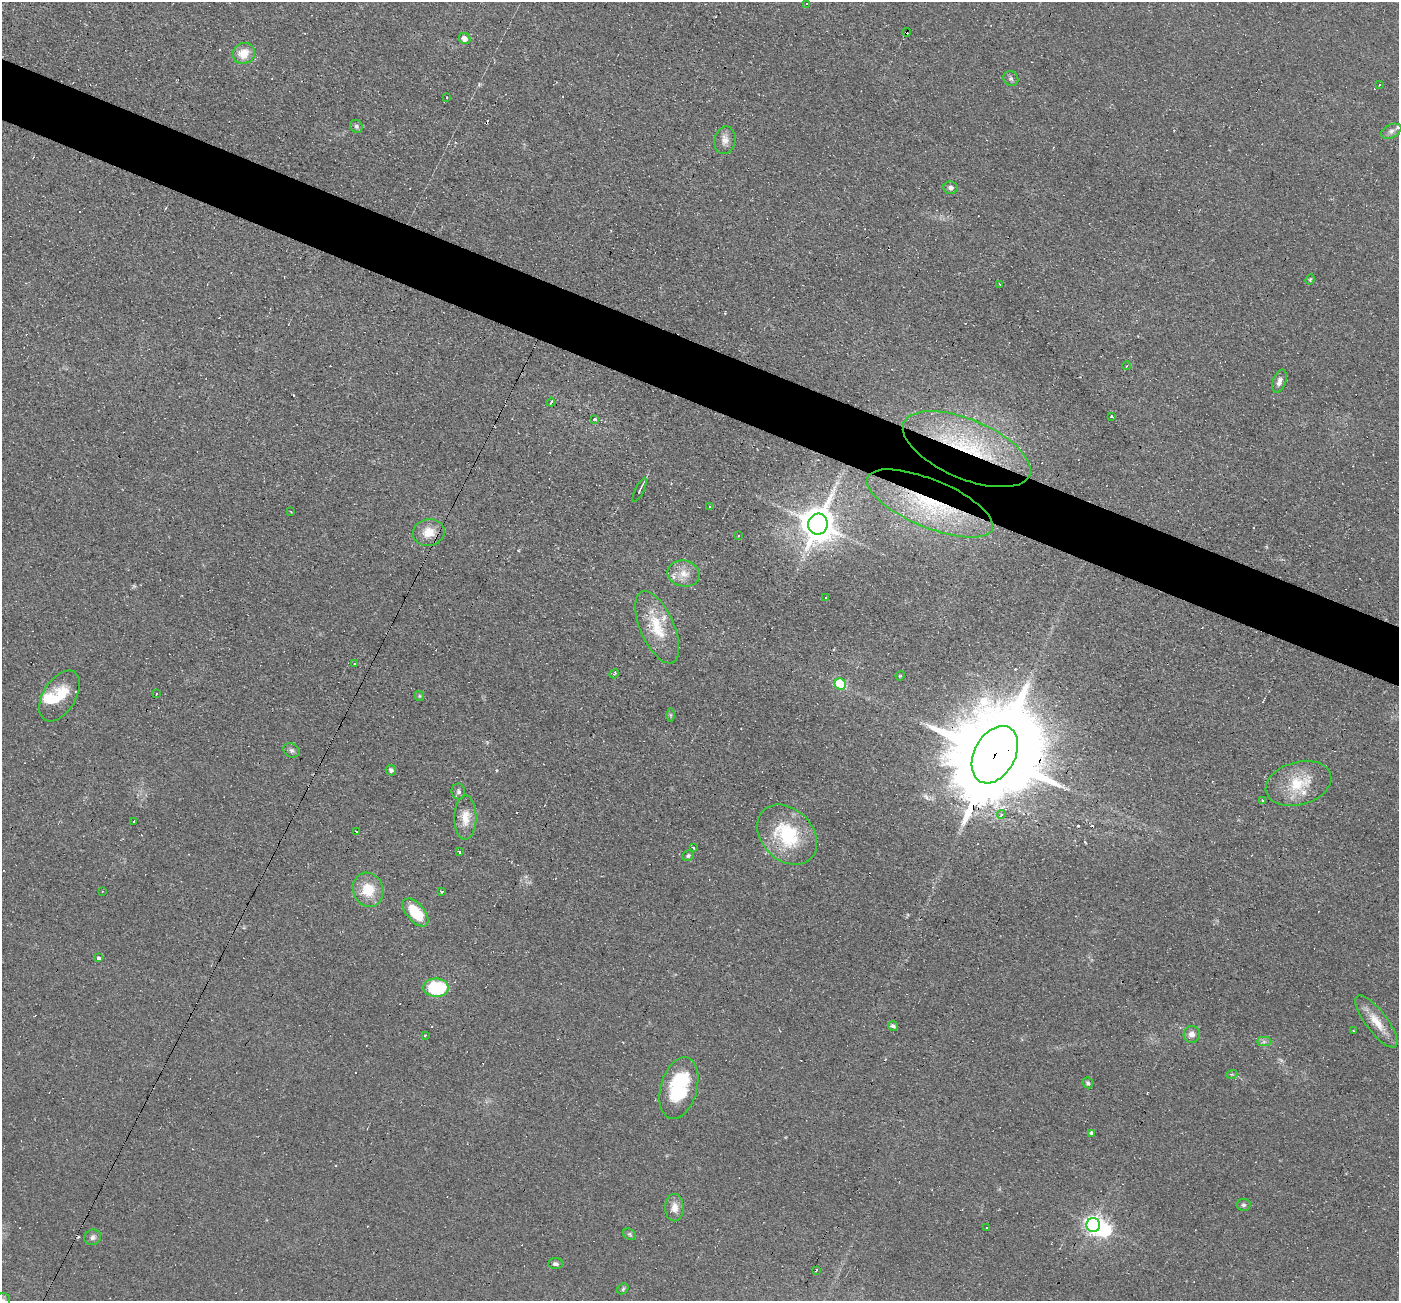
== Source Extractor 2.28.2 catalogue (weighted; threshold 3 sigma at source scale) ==
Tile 11 of 4 x 4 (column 3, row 3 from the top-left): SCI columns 2796-4192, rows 1570-2868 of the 5590 x 5602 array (HDU 1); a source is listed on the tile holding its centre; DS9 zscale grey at full resolution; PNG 1401 x 1303 px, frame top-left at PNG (2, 2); each listed source drawn as its Kron ellipse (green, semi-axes under 4 px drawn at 4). Shown black and unused: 5% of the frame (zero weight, under 2 of 3 exposures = <1% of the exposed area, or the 3 px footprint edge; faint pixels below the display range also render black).
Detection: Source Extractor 2.28.2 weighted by HDU 2 'WHT'; one run over the whole footprint, this tile lists its part. Background 0.0814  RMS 0.0088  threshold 0.0394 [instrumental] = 3 sigma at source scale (4.5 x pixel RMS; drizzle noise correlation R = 1.50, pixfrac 1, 0.05/0.05 arcsec/px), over >= 5 px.
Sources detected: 118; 1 too faint to see at this stretch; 1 inside a brighter object's white glare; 34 cosmic-ray / hot-pixel residue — neither listed nor drawn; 5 inside a brighter listed object's ellipse — not listed separately; the other 77 listed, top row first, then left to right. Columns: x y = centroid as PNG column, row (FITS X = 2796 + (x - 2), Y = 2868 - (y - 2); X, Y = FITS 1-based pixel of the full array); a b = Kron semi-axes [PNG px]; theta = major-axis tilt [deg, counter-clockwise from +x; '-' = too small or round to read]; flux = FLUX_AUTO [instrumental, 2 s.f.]
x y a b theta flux
807 4 3 3 - 0.81
906 32 4 3 - 15
465 39 6 5 - 6.2
244 53 11 10 - 14
1011 79 8 7 - 2.3
1379 84 3 2 - 1.1
446 97 2 2 - 0.93
356 126 7 6 - 2
1391 131 11 6 26 3.7
725 140 14 10 78 6.3
951 188 7 6 - 2.6
1310 279 5 4 - 0.99
1000 284 3 3 - 1.9
1126 366 4 3 - 0.68
1279 381 12 6 69 4
551 402 4 2 - 2.7
1111 416 3 2 - 0.94
594 420 4 4 - 3.6
967 449 68 29 -23 110
640 490 13 3 64 2.9
930 503 68 24 -22 90
709 507 3 2 - 1.1
290 511 4 3 - 1.2
818 524 10 9 - 2200
429 532 16 13 11 14
738 536 3 2 - 1.6
684 573 16 13 -10 11
826 597 2 2 - 0.51
657 627 39 17 -66 31
354 663 3 3 - 0.87
614 674 5 3 - 1.2
900 676 5 3 - 0.8
840 684 6 5 - 55
157 693 2 2 - 0.96
59 696 28 16 58 24
419 696 5 4 - 1.1
670 715 6 4 -89 1.3
292 750 8 6 -28 2.4
995 755 31 20 61 22000
391 770 5 5 - 2.5
1298 783 33 21 16 33
458 791 8 6 -82 2.2
1263 800 3 3 - 1.2
1001 814 4 4 - 2.2
465 818 22 11 89 13
133 821 3 3 - 4.7
356 831 2 2 - 0.76
787 835 34 25 -46 58
693 848 3 3 - 2.5
459 851 3 2 - 1.6
688 856 6 5 - 1.8
368 890 17 15 -71 22
102 892 3 2 - 0.57
441 892 3 2 - 1.3
415 912 17 8 -49 30
99 958 3 3 - 4.7
436 988 12 9 -3 60
1376 1021 32 10 -53 16
893 1026 5 4 - 1.9
1353 1031 3 2 - 0.79
1192 1034 8 8 - 5.3
425 1035 3 3 - 3.5
1264 1042 7 4 1 2.2
1232 1074 5 3 - 0.93
1088 1083 6 5 - 1.8
679 1088 32 18 74 68
1091 1133 3 3 - 15
1243 1205 7 6 - 1.8
674 1208 13 9 -89 8.3
1093 1225 7 6 - 320
986 1228 3 3 - 4.9
629 1234 7 5 -36 1.6
92 1237 9 7 25 3.4
555 1264 7 5 2 2.4
816 1270 4 2 - 0.95
623 1289 6 5 - 1.4
3 1300 7 7 - 2.2
Overlapping masked pixels (flux is a lower limit): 4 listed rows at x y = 906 32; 967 449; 930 503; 995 755
Isophote crosses this tile's border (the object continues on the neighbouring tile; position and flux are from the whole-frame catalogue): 1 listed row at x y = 3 1300